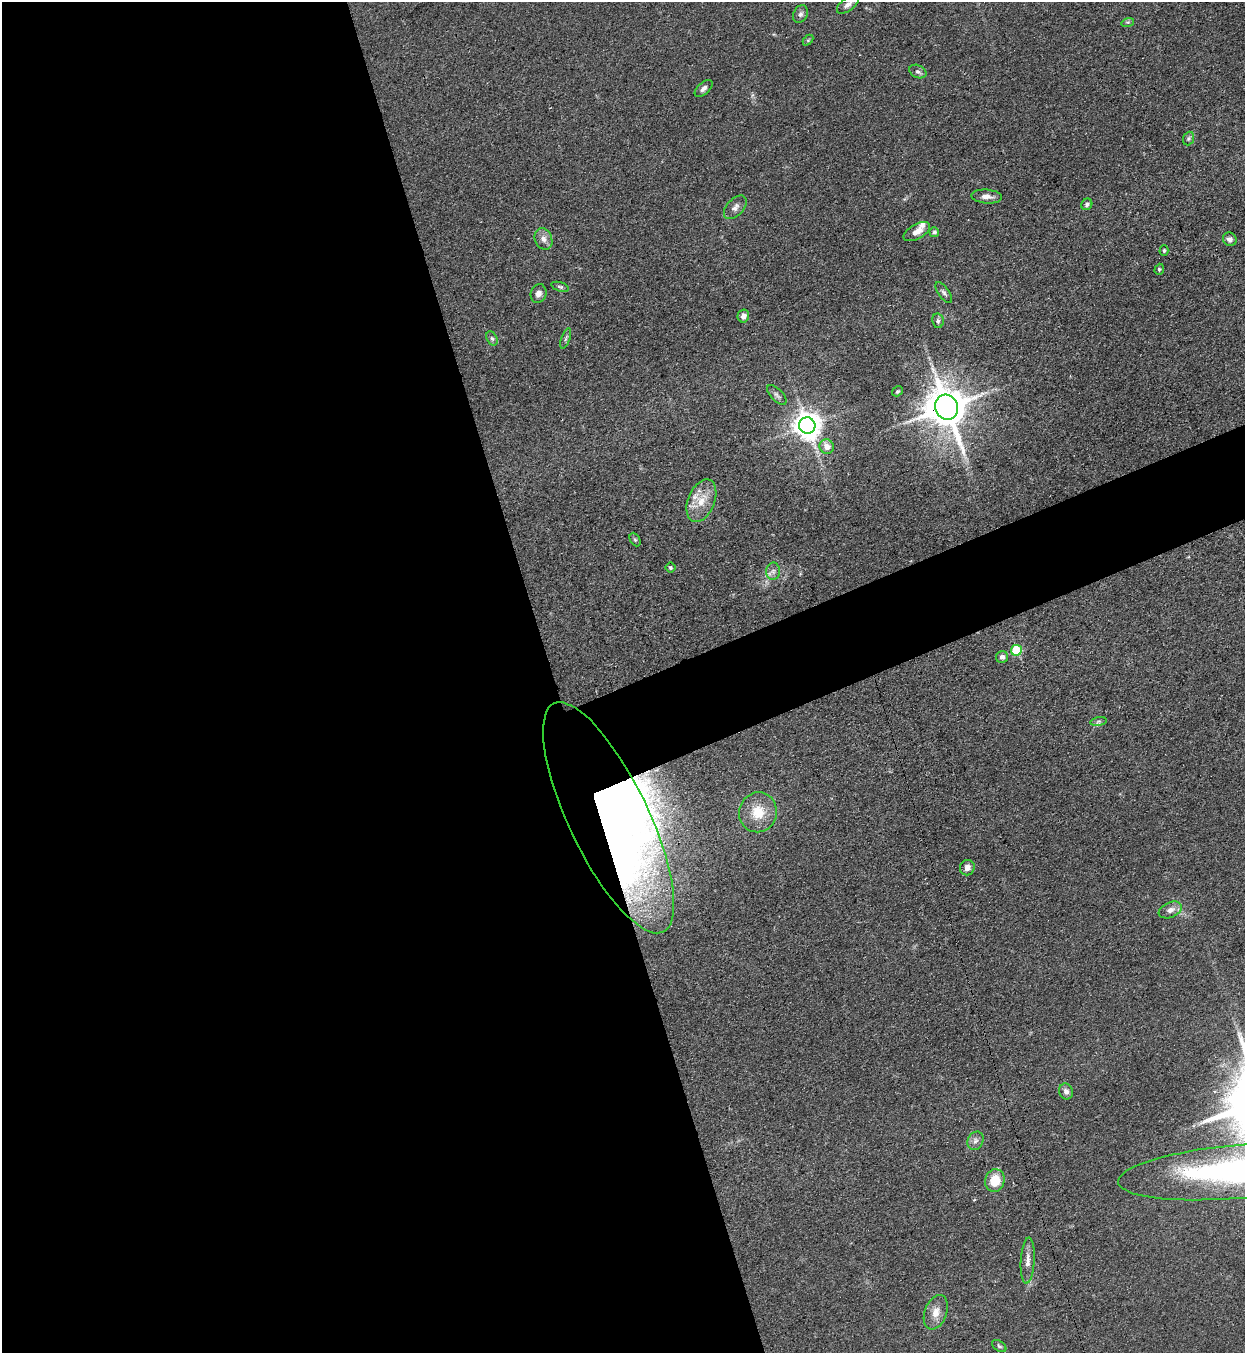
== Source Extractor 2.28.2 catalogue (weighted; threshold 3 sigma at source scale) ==
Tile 9 of 4 x 4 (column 1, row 3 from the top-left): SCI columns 308-1550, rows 1388-2738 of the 5457 x 5478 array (HDU 1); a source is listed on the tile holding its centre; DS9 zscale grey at full resolution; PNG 1247 x 1355 px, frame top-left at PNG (2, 2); each listed source drawn as its Kron ellipse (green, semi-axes under 4 px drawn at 4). Shown black and unused: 48% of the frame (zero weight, under 3 of 4 exposures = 5% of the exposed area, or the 3 px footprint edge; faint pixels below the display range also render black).
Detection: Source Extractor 2.28.2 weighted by HDU 2 'WHT'; one run over the whole footprint, this tile lists its part. Background 0.0726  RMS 0.0059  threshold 0.0264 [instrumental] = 3 sigma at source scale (4.5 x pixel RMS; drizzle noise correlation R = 1.50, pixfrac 1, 0.05/0.05 arcsec/px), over >= 5 px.
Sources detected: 49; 1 inside a brighter object's white glare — neither listed nor drawn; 2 inside a brighter listed object's ellipse — not listed separately; the other 46 listed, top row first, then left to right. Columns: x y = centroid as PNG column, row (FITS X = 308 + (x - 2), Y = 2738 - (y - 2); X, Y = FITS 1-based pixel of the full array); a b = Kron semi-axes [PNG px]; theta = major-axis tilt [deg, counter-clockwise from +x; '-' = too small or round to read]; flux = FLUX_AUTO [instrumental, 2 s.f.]
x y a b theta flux
848 4 13 6 37 3.1
800 14 9 7 64 1.9
1128 22 6 4 17 0.92
808 40 6 4 45 0.66
918 72 9 6 -24 1.6
704 88 11 6 43 2.1
1188 139 7 5 71 1.1
987 196 15 7 -4 3.9
1087 204 6 5 - 1.6
735 207 14 8 47 3.1
917 231 15 7 29 4.6
934 232 5 5 - 1.2
543 239 11 8 -69 3.5
1230 239 7 6 - 2.4
1164 250 5 4 - 0.97
1159 269 6 4 71 0.84
560 287 9 4 -19 1.1
944 293 12 5 -56 1.9
538 294 9 8 - 2.7
743 316 6 5 - 2.6
938 321 7 5 -80 1.4
492 338 7 5 -62 1.3
566 338 11 4 70 1.3
898 391 6 4 32 0.74
777 395 12 6 -45 2.1
947 407 13 11 -65 2000
807 425 8 8 - 780
827 447 7 7 - 5.5
701 501 22 13 68 11
635 540 7 5 -62 0.92
670 568 5 5 - 0.85
773 571 9 7 88 2.3
1016 650 5 5 - 35
1002 657 6 6 - 2.1
1099 722 8 4 9 1.2
758 812 20 19 - 15
608 818 127 40 -64 570
967 868 8 7 - 3.4
1170 910 12 7 23 3.6
1066 1091 8 7 - 2.6
975 1141 9 7 63 2.4
1237 1172 119 26 5 220
995 1181 11 9 77 13
1028 1261 23 7 87 4.7
936 1312 18 11 69 6
999 1346 8 5 -35 1.1
Overlapping masked pixels (flux is a lower limit): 2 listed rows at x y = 947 407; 608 818
Isophote crosses this tile's border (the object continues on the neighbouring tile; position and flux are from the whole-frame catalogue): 2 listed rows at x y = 848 4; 1237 1172